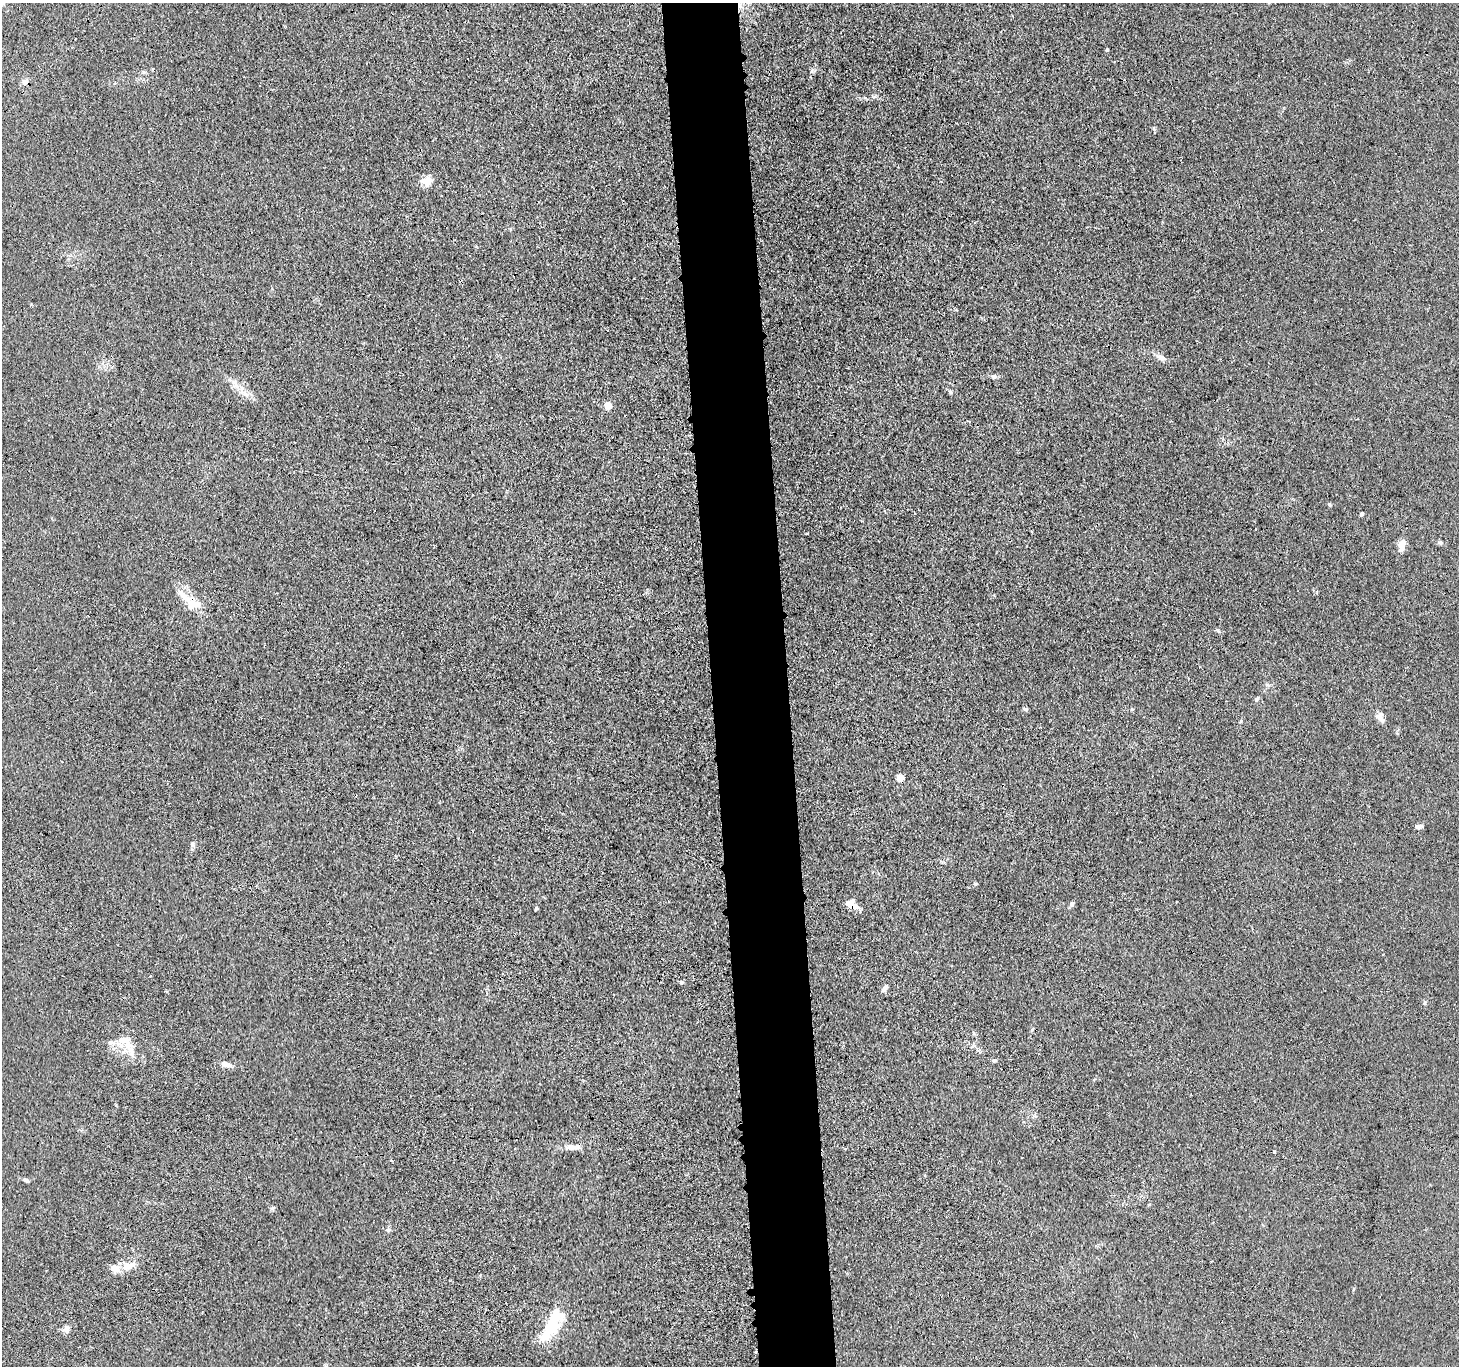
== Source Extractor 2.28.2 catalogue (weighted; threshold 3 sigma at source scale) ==
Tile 5 of 3 x 3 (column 2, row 2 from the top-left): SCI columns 1481-2937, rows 1501-2864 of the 4416 x 4389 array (HDU 1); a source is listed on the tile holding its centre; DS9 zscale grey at full resolution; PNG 1461 x 1368 px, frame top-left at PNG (2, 3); no overlay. Shown black and unused: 5% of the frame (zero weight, under 3 of 4 exposures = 3% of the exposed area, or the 3 px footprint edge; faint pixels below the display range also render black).
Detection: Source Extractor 2.28.2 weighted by HDU 2 'WHT'; one run over the whole footprint, this tile lists its part. Background 0.0279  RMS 0.0041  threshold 0.0186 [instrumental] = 3 sigma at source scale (4.5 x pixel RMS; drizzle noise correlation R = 1.50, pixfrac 1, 0.05/0.05 arcsec/px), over >= 5 px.
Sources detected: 45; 1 inside a brighter object's white glare — not listed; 6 inside a brighter listed object's ellipse — not listed separately; the other 38 listed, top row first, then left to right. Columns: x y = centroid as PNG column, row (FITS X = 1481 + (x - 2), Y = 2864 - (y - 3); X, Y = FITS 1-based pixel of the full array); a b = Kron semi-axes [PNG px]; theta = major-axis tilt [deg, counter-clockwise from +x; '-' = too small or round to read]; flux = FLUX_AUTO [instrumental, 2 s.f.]
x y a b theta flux
1107 49 4 4 - 0.39
24 82 8 7 - 1.7
427 181 15 12 4 3.9
1161 358 13 7 -31 2.2
994 376 7 6 - 1
950 392 6 4 -61 0.64
245 394 14 5 -44 2.4
608 405 5 5 - 10
1329 504 5 4 - 0.5
1362 514 4 4 - 1.2
1440 542 7 5 -9 0.87
1402 544 14 8 75 3.7
188 599 21 10 -51 6.4
1257 699 6 5 - 0.96
1025 709 6 4 -9 0.71
1380 717 13 8 -61 2.5
1241 721 5 3 - 0.45
900 778 5 5 - 9.2
1419 826 9 5 10 1.1
192 844 6 6 - 1.3
851 904 14 9 -30 4.5
1072 904 6 6 - 1
536 908 4 3 - 0.64
150 976 3 3 - 0.54
681 982 6 5 - 0.64
885 988 10 5 56 1.6
123 1040 42 13 -52 9.7
994 1061 5 4 - 1
226 1064 13 6 -18 2.6
573 1147 19 7 -3 3.7
1274 1152 3 3 - 0.88
391 1161 4 3 - 0.5
26 1180 7 4 -30 0.94
272 1208 6 5 - 0.72
388 1230 6 4 43 0.7
129 1265 22 9 18 4.8
551 1327 22 19 77 12
66 1329 8 7 - 1.9
Overlapping masked pixels (flux is a lower limit): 2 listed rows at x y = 188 599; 851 904
Unlisted compact peaks at least as high as the median listed source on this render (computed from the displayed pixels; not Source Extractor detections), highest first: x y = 1218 630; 975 884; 1154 129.